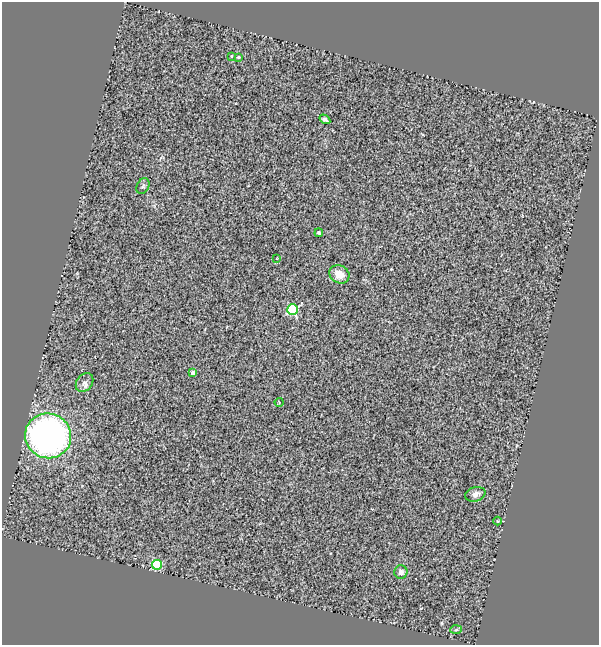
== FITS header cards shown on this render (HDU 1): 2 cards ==
NAXIS1  =                  597
NAXIS2  =                  643

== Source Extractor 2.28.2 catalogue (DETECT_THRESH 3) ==
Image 597 x 643 px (HDU 1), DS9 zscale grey, 1 PNG px = 1 image px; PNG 601 x 647 px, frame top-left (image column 1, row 643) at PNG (2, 2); each listed source drawn as its Kron ellipse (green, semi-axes under 4 px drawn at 4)
Background 0.626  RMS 0.19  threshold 0.585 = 3 sigma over >= 5 px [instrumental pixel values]
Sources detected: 17; all 17 listed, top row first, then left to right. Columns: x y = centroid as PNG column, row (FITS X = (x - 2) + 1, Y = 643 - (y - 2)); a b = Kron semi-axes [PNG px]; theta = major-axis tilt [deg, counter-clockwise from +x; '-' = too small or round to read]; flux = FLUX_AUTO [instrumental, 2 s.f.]
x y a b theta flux
231 56 3 2 - 12
238 57 3 3 - 24
325 119 6 4 -33 31
143 186 8 6 63 25
319 233 4 3 - 17
277 258 3 2 - 8
339 274 10 8 -28 180
292 310 5 5 - 1500
193 373 4 3 - 97
84 382 10 7 53 64
279 402 4 4 - 12
48 436 23 22 - 5800
475 494 10 7 16 81
497 521 4 3 - 12
157 565 5 5 - 870
401 572 7 6 - 69
456 630 6 4 4 17